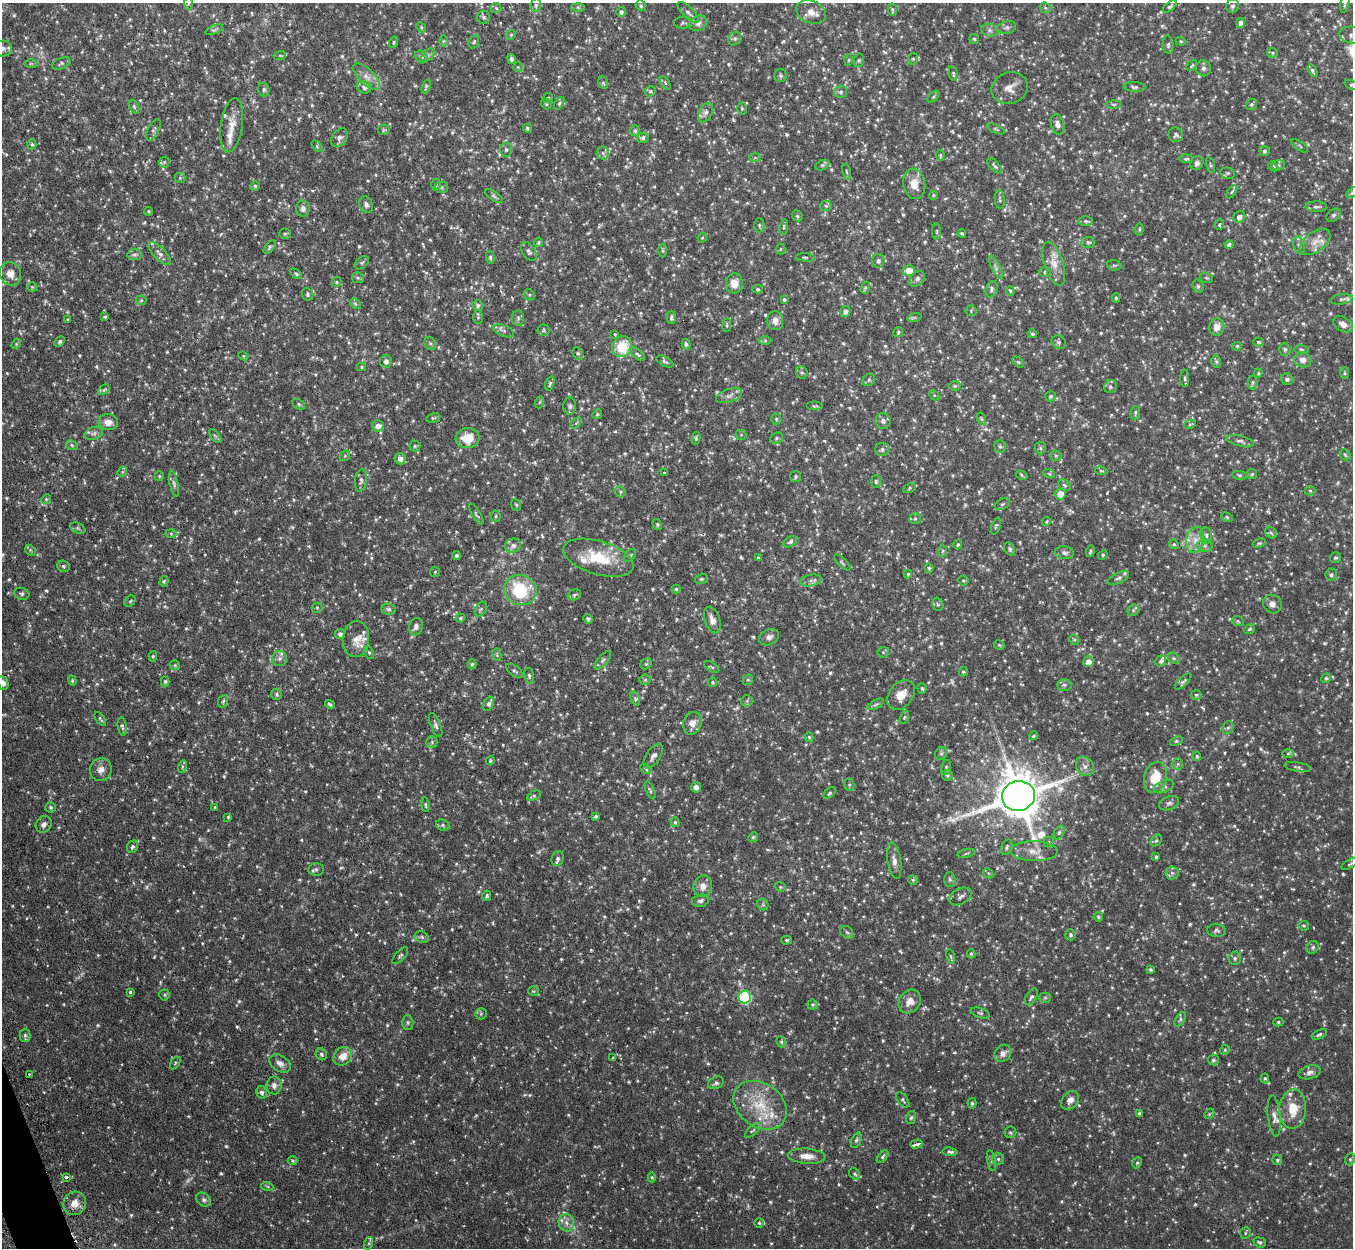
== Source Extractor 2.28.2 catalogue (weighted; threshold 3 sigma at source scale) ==
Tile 7 of 4 x 4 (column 3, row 2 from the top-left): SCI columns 2744-4094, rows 2669-3914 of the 5485 x 5464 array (HDU 1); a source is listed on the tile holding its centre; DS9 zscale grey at full resolution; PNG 1355 x 1250 px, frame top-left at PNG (2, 3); each listed source drawn as its Kron ellipse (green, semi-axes under 4 px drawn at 4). Shown black and unused: <1% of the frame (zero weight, under 2 of 3 exposures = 4% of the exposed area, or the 3 px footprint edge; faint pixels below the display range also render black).
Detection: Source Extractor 2.28.2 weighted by HDU 2 'WHT'; one run over the whole footprint, this tile lists its part. Background 0.0971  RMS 0.0069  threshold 0.0311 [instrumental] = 3 sigma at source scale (4.5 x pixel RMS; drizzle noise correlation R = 1.50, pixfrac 1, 0.05/0.05 arcsec/px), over >= 5 px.
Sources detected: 945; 18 too faint to see at this stretch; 3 cosmic-ray / hot-pixel residue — neither listed nor drawn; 21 inside a brighter listed object's ellipse — not listed separately; of the other 903, all 500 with FLUX_AUTO >= 0.84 (the completeness limit of this list) listed and drawn (403 fainter detections not listed), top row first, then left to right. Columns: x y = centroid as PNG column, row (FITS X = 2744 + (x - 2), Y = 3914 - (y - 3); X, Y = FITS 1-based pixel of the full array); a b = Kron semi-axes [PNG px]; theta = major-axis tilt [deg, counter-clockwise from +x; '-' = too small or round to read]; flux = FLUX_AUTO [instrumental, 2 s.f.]
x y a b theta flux
188 3 7 4 90 1.1
1345 3 10 3 79 1.3
536 5 6 5 - 1.5
641 6 5 5 - 1.1
1170 6 8 4 38 1.4
1232 6 7 6 - 1.9
578 7 6 4 -2 0.98
496 8 5 5 - 1.1
1045 8 6 5 - 0.88
892 10 6 4 -78 1.2
621 12 5 5 - 1.9
688 12 14 5 -44 2.5
811 12 15 11 -22 6.2
484 17 6 6 - 1.5
683 23 9 6 5 1.4
698 23 9 7 34 2.7
1240 23 5 4 - 2.7
421 27 5 4 - 0.88
1007 28 9 6 14 2.2
214 30 9 4 22 1.1
989 30 8 6 -16 1.9
511 35 5 4 - 0.89
1352 35 13 8 -9 3.4
735 39 7 6 - 1.6
974 39 5 4 - 0.89
443 41 6 4 89 0.9
1181 41 5 4 - 0.84
394 42 5 4 - 1.1
474 42 7 5 69 1.1
1168 45 9 5 -86 1.5
3 48 9 8 - 2.8
1272 53 5 4 - 1.1
280 55 6 4 18 0.91
428 55 8 5 44 1.6
421 57 7 5 -46 1.5
511 59 5 4 - 2
913 59 6 5 - 1
849 60 6 4 88 0.86
859 60 7 5 76 1.1
31 63 6 4 1 1.1
61 63 9 5 22 1.5
1192 66 6 3 45 0.9
518 67 5 5 - 0.88
1203 68 8 7 - 2
1312 71 6 4 -60 1.4
953 74 8 4 -81 1.1
781 76 6 6 - 1.5
366 77 17 7 -44 5.3
603 83 6 5 - 0.96
665 83 7 4 -54 1
1352 85 7 4 -25 1
426 86 7 4 72 0.92
364 87 7 6 - 2
1135 87 11 5 -4 1.7
1010 88 18 15 20 6.6
264 90 7 5 -77 1.3
650 91 6 5 - 0.92
841 92 6 6 - 1.6
933 97 7 4 45 0.98
548 98 5 5 - 0.89
559 103 7 4 54 1.1
546 104 6 4 -47 0.99
1113 104 7 4 0 1
1252 104 6 5 - 1.3
134 106 7 4 -64 1.1
742 109 6 5 - 1
705 113 10 6 62 2.2
1058 124 10 6 -76 2.7
232 125 27 11 81 8.9
527 128 4 4 - 1.2
996 129 9 3 -24 0.94
153 130 11 5 64 2
384 130 6 5 - 0.91
635 131 5 5 - 1.4
1176 135 7 7 - 1.8
339 138 10 7 55 2.2
643 138 6 5 - 1.5
32 144 5 4 - 1
317 146 6 4 -47 0.85
1300 146 10 3 -36 0.91
506 150 7 5 -89 1.6
1264 151 5 5 - 1.2
603 153 6 6 - 1.8
940 155 5 3 - 0.85
755 157 6 4 0 0.88
1186 159 7 4 -4 1.1
164 162 6 5 - 0.92
1197 163 7 6 - 2.3
822 165 7 5 26 1.1
1210 165 8 3 -77 0.87
1278 165 6 5 - 1.2
995 166 10 4 -48 1.5
1273 166 6 4 -42 1.3
846 172 8 3 -80 0.99
1228 173 7 5 -12 1.3
180 178 5 5 - 0.9
436 184 6 5 - 1.1
914 184 15 11 -79 8.9
255 186 5 5 - 1.1
441 187 6 5 - 1.1
1232 192 7 4 56 1
1352 193 7 4 29 1.2
933 195 5 4 - 0.94
494 196 10 4 -33 1.3
1000 200 9 5 -83 1.3
366 205 8 6 -68 2.2
826 206 5 5 - 0.92
1316 207 11 5 -1 1.9
303 209 8 7 - 2.6
149 211 4 3 - 0.92
1333 215 8 5 41 1.5
797 216 6 5 - 0.97
1239 217 6 5 - 3.3
1086 221 7 4 1 1.3
1219 224 5 4 - 0.95
759 225 7 5 -90 1.2
784 227 8 4 82 1.2
1139 230 6 4 83 0.85
937 232 8 4 -90 0.88
962 233 4 3 - 0.91
285 234 6 5 - 0.89
702 238 5 4 - 0.85
539 242 5 4 - 0.95
1088 242 7 5 6 1.5
1315 242 17 10 36 7
1229 245 4 4 - 1.5
1299 246 9 5 -72 1.9
270 247 8 4 50 1.3
781 249 5 5 - 0.91
529 251 10 6 -57 2.2
663 251 7 4 -90 0.93
134 254 7 5 10 1.6
160 254 14 6 -47 3.2
490 257 6 4 -81 1.1
805 257 9 4 -5 1.2
878 261 7 6 - 2
362 263 8 5 39 1.2
1054 264 23 9 -72 7.8
1114 265 7 5 -8 1.2
996 267 13 4 -63 2.2
909 271 6 5 - 7.7
1045 272 5 5 - 1.1
10 274 12 10 -62 6.2
296 274 7 4 -33 0.96
358 278 6 5 - 1.1
1206 278 7 5 -19 1.1
917 279 9 6 45 2.3
337 282 5 4 - 0.87
734 283 10 8 86 6.8
1198 286 7 5 -69 1.2
32 287 5 5 - 1
865 288 6 4 72 0.92
758 289 5 4 - 0.9
992 289 8 6 74 1.9
1010 291 5 4 - 0.85
308 294 7 5 -67 1.4
529 295 6 5 - 1
1116 298 4 4 - 1.1
784 299 4 4 - 1.2
1342 299 11 5 8 1.6
141 300 5 5 - 1
355 304 6 4 -48 1.1
478 305 5 5 - 1.6
971 311 5 5 - 0.96
845 312 5 5 - 2.5
105 317 3 3 - 0.93
478 317 7 5 -90 1.1
671 317 7 4 -90 1.5
914 317 7 4 19 1.1
518 318 8 6 -90 1.6
68 320 3 3 - 0.97
775 321 9 8 - 4.6
1343 324 10 7 -31 4
727 325 7 3 83 0.85
1217 327 9 7 76 5.1
544 330 6 6 - 1.1
504 331 11 5 -22 2.2
898 332 5 5 - 1
615 334 3 3 - 1.1
1032 334 5 4 - 1.1
60 341 6 4 47 1.1
765 341 6 4 -1 0.92
1059 342 7 6 - 1.4
1259 342 5 4 - 0.92
430 343 7 5 -53 1.2
16 344 5 4 - 0.85
686 344 5 4 - 1.5
1237 346 5 5 - 1.2
622 347 11 10 - 21
1285 349 6 5 - 1.1
1302 350 7 4 -7 0.96
578 353 6 5 - 1.2
637 354 9 4 -41 1.4
243 356 5 4 - 0.88
1303 360 8 7 - 3.4
386 361 6 6 - 2.7
1216 361 6 4 -74 1.1
665 362 9 4 -29 1.3
1018 362 7 4 -44 0.98
361 367 4 4 - 0.84
802 372 6 5 - 1.4
1258 373 4 3 - 0.89
1345 373 6 4 90 0.91
1185 378 8 4 90 1.3
1287 379 6 5 - 1.8
869 380 7 5 47 1.2
1253 382 7 4 83 1.1
550 383 7 4 72 1.3
955 386 6 5 - 1.1
1110 387 7 6 - 1.7
104 390 6 4 44 1
934 395 6 4 -45 0.94
729 396 13 6 18 2.9
1050 396 5 5 - 1.3
540 402 6 4 70 0.84
299 404 7 5 -29 1.1
570 406 8 6 -89 1.7
815 406 8 4 0 1.1
1135 413 7 4 80 1.2
597 414 5 4 - 0.84
433 418 7 4 12 0.95
776 419 5 5 - 0.87
982 419 6 4 -70 0.97
883 421 8 7 - 2.6
108 422 10 8 -5 5.7
576 423 6 4 45 0.94
1190 424 6 3 19 0.94
378 426 6 5 - 4.1
94 433 9 6 18 2.4
741 435 5 5 - 0.9
215 436 8 4 -52 1.2
468 438 12 10 7 12
696 438 6 4 77 1.1
776 438 7 5 24 1.3
1240 441 14 5 -14 2
72 445 6 4 -25 1.1
415 446 5 5 - 0.93
1000 447 6 5 - 1.2
1040 448 6 5 - 1.3
882 449 7 6 - 1.8
1345 455 6 4 -46 1
345 456 5 4 - 0.96
1056 456 5 5 - 1.1
400 459 6 5 - 3
1101 471 6 4 -9 0.88
122 472 5 4 - 0.89
664 473 3 2 - 0.96
1049 473 6 4 -20 0.91
1252 474 5 5 - 0.96
1022 475 6 4 -29 1
1240 475 7 4 -8 0.95
159 476 5 4 - 0.84
796 477 5 5 - 0.98
361 480 11 6 84 2
876 481 6 5 - 1.1
174 484 13 4 -78 1.6
1065 485 7 5 -39 1.2
909 488 7 4 29 0.98
1310 491 5 5 - 0.85
620 492 6 5 - 1.1
1061 494 5 5 - 8.3
46 499 5 4 - 0.85
1002 504 8 5 27 1.4
516 505 6 4 -68 1
476 514 12 3 -59 1.2
496 516 6 5 - 1
1227 517 6 4 -27 1
915 519 5 5 - 1
1046 521 4 4 - 0.88
657 524 5 4 - 0.93
996 526 9 4 72 1
78 528 8 5 -25 1.2
171 533 6 4 -2 0.95
1271 533 6 5 - 1.5
1206 535 8 6 -78 1.7
1195 540 13 9 78 6.3
790 542 7 5 32 1.6
1259 543 6 4 20 0.91
1174 544 5 4 - 0.89
958 545 5 4 - 1
513 546 8 7 - 2.9
1205 546 8 6 -1 1.9
1010 549 7 5 -62 1.4
30 550 6 4 -47 0.92
943 551 6 4 88 0.98
1090 551 6 3 73 0.9
1064 553 9 6 -7 2.2
630 555 7 4 52 1.2
1103 555 5 4 - 0.84
456 556 4 4 - 1.2
598 558 36 16 -16 28
758 558 4 3 - 0.86
1335 558 6 5 - 1
842 563 10 3 -45 0.91
63 566 6 5 - 1.2
929 568 5 4 - 1
435 572 5 5 - 0.84
908 574 4 3 - 0.94
1331 575 6 6 - 1.5
1118 578 11 5 26 2.1
701 579 6 5 - 1.3
811 580 11 6 11 2.7
963 580 5 5 - 0.95
164 581 5 4 - 0.95
676 589 4 4 - 0.99
520 590 16 15 - 37
22 594 8 6 -19 1.5
574 595 7 5 16 1.6
130 601 6 5 - 0.95
938 604 7 5 -67 1.2
1272 604 10 9 - 4
317 608 5 5 - 0.92
388 609 7 5 -9 1.5
481 609 8 5 60 1.3
1133 610 6 5 - 1.3
460 618 5 4 - 1
588 619 5 4 - 1.1
712 620 14 7 -72 4.5
1238 621 6 5 - 0.97
416 627 9 6 72 2.6
1250 629 6 4 39 1
340 634 5 5 - 2.2
769 637 10 7 26 3.2
356 639 18 13 85 7.3
1074 640 5 4 - 0.94
999 645 5 4 - 0.97
369 652 7 4 -64 1.1
883 652 5 5 - 0.98
497 655 6 4 -80 0.94
153 656 5 4 - 0.98
1174 658 6 5 - 1.1
279 659 8 7 - 2.5
603 660 11 5 48 1.8
1161 661 6 5 - 1.7
1088 662 5 5 - 4.3
472 664 5 4 - 1.1
646 664 6 5 - 0.99
175 665 5 5 - 0.92
712 667 8 3 -33 0.91
514 671 9 5 -37 1.5
963 672 5 4 - 1
529 676 8 4 -77 1.4
1326 678 5 4 - 0.91
645 680 5 5 - 0.92
748 680 5 5 - 1
72 681 5 4 - 0.89
165 681 5 4 - 1
713 682 5 4 - 1
1183 682 10 4 44 1.6
3 683 7 5 -70 2.5
1064 685 7 6 - 1.6
922 689 5 4 - 1.1
276 694 6 5 - 1.3
901 695 17 11 51 9
1196 695 5 5 - 1.1
635 699 7 4 -71 1.3
223 701 6 5 - 1.1
747 701 6 5 - 1.1
330 704 5 3 - 1.4
489 704 8 5 64 1.9
876 704 9 4 29 1.4
904 717 7 4 70 0.97
100 719 8 3 -54 1.1
692 723 12 9 73 5.2
436 725 13 5 -68 2.1
122 726 9 4 -82 1.5
1228 728 6 5 - 1.4
1033 736 5 4 - 1
809 737 5 3 - 1.1
1176 741 7 4 25 0.92
432 742 6 5 - 1.2
941 753 7 5 44 1.3
1288 753 6 4 1 0.88
653 756 14 7 56 3.1
1197 756 5 4 - 0.93
490 761 5 4 - 1.1
1178 764 6 5 - 1.1
1085 766 10 8 -54 3.7
182 767 6 4 72 1
946 767 7 5 76 1.1
1298 767 14 4 -10 1.7
646 769 6 4 -34 0.93
101 770 11 11 - 4.2
947 775 6 5 - 1.4
1155 777 16 11 75 17
849 785 6 5 - 1.2
696 787 5 5 - 2.9
1164 787 10 6 24 1.9
650 790 9 3 -66 1.1
830 793 7 4 46 1.2
534 796 7 4 28 1.1
1018 796 16 15 - 2800
1169 803 10 6 21 2
425 805 7 3 -81 0.91
51 807 5 5 - 1
215 807 4 4 - 0.87
228 817 4 4 - 0.84
596 817 4 3 - 1.2
675 822 5 4 - 1.1
44 824 9 7 55 2.9
443 825 7 5 -23 1.5
1059 832 7 5 63 1.4
753 837 5 4 - 1
1156 840 6 4 49 1.1
1049 842 5 5 - 0.95
132 847 6 5 - 1.6
1007 847 8 5 64 1.5
1034 851 23 10 -1 7.8
966 853 9 3 13 0.96
1156 857 4 3 - 1.1
558 858 8 6 73 2.3
894 861 18 6 -81 4.1
1350 864 9 4 30 1.1
316 869 8 6 5 1.8
988 873 6 4 -46 0.9
1172 873 6 6 - 1.6
950 879 7 5 -88 1.5
913 880 5 4 - 1.1
703 886 11 9 74 4.9
780 887 6 4 -21 0.88
487 896 5 4 - 1.1
960 896 12 7 28 2.8
700 901 9 6 13 1.9
763 904 6 5 - 1.1
1098 917 5 4 - 1.1
1304 926 5 4 - 0.85
1216 931 9 6 -6 1.6
847 932 7 5 -43 1.4
1071 935 5 5 - 1.3
422 937 7 5 -22 1.4
787 940 5 4 - 0.88
1313 947 6 6 - 1.3
971 954 4 4 - 0.94
400 956 10 5 48 1.5
951 956 7 3 -80 0.85
1235 958 6 6 - 1.6
1151 970 4 3 - 1
533 991 5 4 - 0.92
130 992 4 4 - 0.88
164 995 5 5 - 0.92
745 997 6 6 - 68
1031 997 9 5 59 1.6
1045 998 5 5 - 0.98
910 1001 12 10 53 5.4
813 1005 5 5 - 1.1
980 1013 10 5 -17 1.3
481 1014 6 5 - 1.2
1180 1019 8 4 58 1.3
408 1022 7 5 -88 1.5
1278 1022 5 4 - 0.95
1319 1034 8 4 25 1.3
25 1035 6 5 - 1.3
781 1042 6 4 -67 0.99
1225 1050 5 4 - 0.87
1003 1053 9 8 - 3.4
321 1054 6 5 - 1.5
343 1056 10 8 39 6.9
613 1058 4 3 - 0.84
1213 1060 5 5 - 1.4
175 1063 7 4 55 0.93
280 1063 12 7 -33 3.7
1310 1072 11 6 15 2.9
29 1074 3 2 - 1
1265 1078 5 4 - 1
716 1083 8 6 26 1.9
274 1085 9 7 88 2.9
262 1092 6 5 - 2.3
903 1100 9 5 -53 1.3
1070 1100 10 7 49 3.9
972 1103 5 4 - 1
760 1105 29 22 -35 25
1293 1109 19 13 87 14
1139 1114 4 4 - 1.3
1209 1114 6 4 45 0.9
1274 1116 20 6 -84 3.7
911 1118 6 5 - 1.2
753 1131 10 3 43 1.1
1010 1132 6 5 - 1.2
856 1140 8 5 68 1.4
916 1144 6 3 17 12
950 1152 7 4 -7 1.5
807 1156 19 7 -4 5.9
882 1157 7 4 50 1.1
998 1159 6 5 - 1.3
1350 1159 6 5 - 1.1
991 1160 10 3 -80 1
1277 1160 5 5 - 1.1
293 1161 5 4 - 1
1137 1163 6 4 65 1.1
854 1174 6 5 - 1.1
66 1177 3 3 - 2.2
652 1177 5 4 - 0.9
267 1186 6 4 -19 0.89
204 1200 8 6 -44 1.9
75 1203 12 11 - 6.2
566 1223 9 7 -71 3.5
759 1223 5 5 - 0.9
1245 1233 6 5 - 0.94
1260 1242 6 5 - 1.3
369 1243 6 4 72 1.1
Isophote crosses this tile's border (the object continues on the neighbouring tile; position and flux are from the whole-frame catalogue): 8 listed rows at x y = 188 3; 1345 3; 1352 35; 3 48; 1352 85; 1352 193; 10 274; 3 683